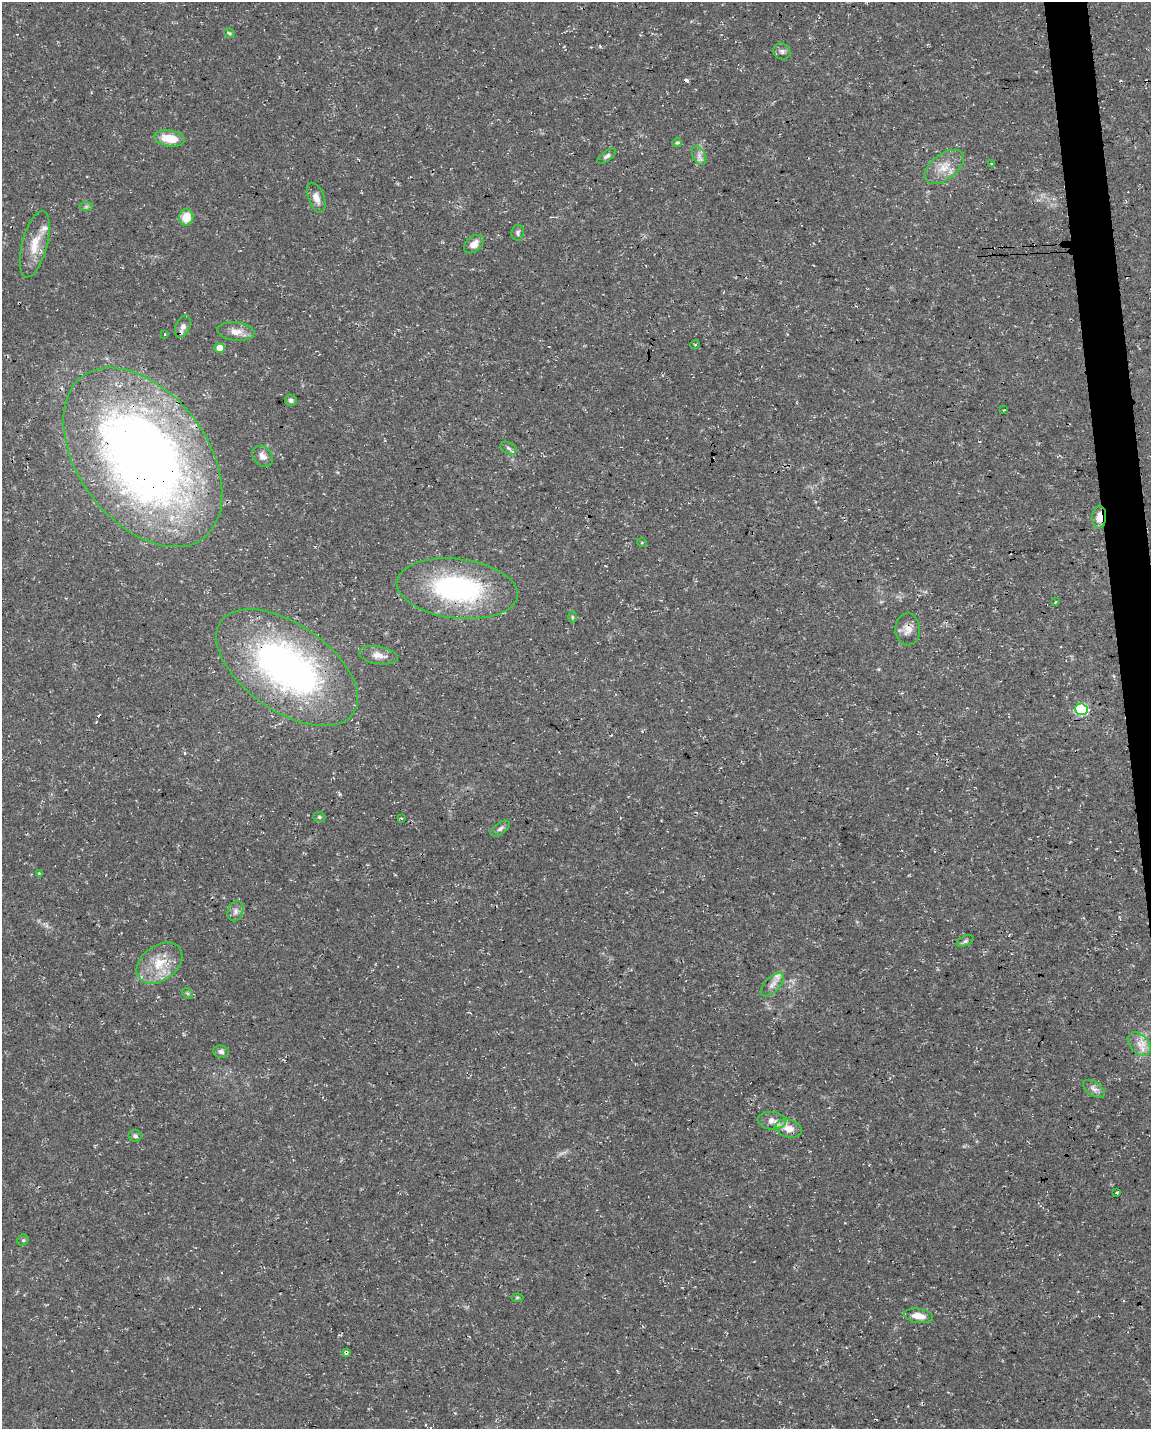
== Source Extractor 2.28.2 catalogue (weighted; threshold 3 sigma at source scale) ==
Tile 6 of 4 x 3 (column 2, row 2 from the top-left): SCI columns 1151-2299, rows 1485-2911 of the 4598 x 4353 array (HDU 1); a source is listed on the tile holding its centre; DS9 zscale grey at full resolution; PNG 1153 x 1431 px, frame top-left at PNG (2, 2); each listed source drawn as its Kron ellipse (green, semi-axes under 4 px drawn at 4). Shown black and unused: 2% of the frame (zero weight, under 3 of 4 exposures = <1% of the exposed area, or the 3 px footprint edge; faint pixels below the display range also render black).
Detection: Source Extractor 2.28.2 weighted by HDU 2 'WHT'; one run over the whole footprint, this tile lists its part. Background 0.0367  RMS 0.0033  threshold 0.015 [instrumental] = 3 sigma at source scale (4.5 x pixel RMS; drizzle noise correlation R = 1.50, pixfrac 1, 0.0396/0.0396 arcsec/px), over >= 5 px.
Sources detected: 65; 1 too faint to see at this stretch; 9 cosmic-ray / hot-pixel residue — neither listed nor drawn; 2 inside a brighter listed object's ellipse — not listed separately; the other 53 listed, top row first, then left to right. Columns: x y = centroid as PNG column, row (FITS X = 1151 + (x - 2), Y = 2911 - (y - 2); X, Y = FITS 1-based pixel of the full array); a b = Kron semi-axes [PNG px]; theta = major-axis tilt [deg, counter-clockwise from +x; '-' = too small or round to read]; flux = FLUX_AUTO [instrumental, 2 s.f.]
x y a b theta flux
229 33 6 4 -26 0.46
782 51 9 7 -33 1.2
169 138 16 8 -8 7.4
677 143 5 4 - 0.43
699 155 10 6 -65 1.6
607 156 11 5 35 0.9
992 163 3 2 - 0.37
944 167 23 12 38 5.4
316 198 16 8 -69 2.4
86 207 7 4 0 0.59
186 217 8 7 - 5.7
518 233 8 6 80 0.82
35 244 34 12 75 7.1
474 244 11 7 41 2.9
183 326 12 7 66 1.7
236 332 18 9 -6 3.3
164 335 3 3 - 1.3
695 345 5 3 - 0.31
219 348 5 5 - 3.6
291 400 6 5 - 0.9
1004 410 2 2 - 0.29
509 448 9 5 -28 0.93
263 456 11 9 -44 2
143 457 101 64 -53 310
1099 517 11 7 87 4.2
642 543 5 3 - 0.35
457 589 61 29 -7 57
1055 602 4 2 - 0.28
572 617 6 4 -89 0.42
908 629 16 12 -88 2.9
378 655 20 9 -10 2.7
287 668 81 43 -35 120
1081 709 6 5 - 34
319 817 6 5 - 0.52
401 818 3 2 - 0.31
500 829 11 5 35 1
39 873 3 3 - 0.28
235 911 10 7 71 1.4
965 941 9 5 25 0.75
159 963 25 17 36 9.5
772 984 15 7 45 2
187 993 6 4 -44 0.51
1139 1044 13 9 -47 3.2
221 1052 7 6 - 1.1
1094 1089 12 7 -35 1.6
772 1121 14 9 -5 2.6
789 1129 13 9 -16 3.8
135 1136 6 6 - 0.91
1117 1192 3 3 - 2.3
23 1240 6 5 - 0.49
517 1297 6 4 0 0.42
919 1316 15 7 -9 3.3
346 1352 4 4 - 2.1
Overlapping masked pixels (flux is a lower limit): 8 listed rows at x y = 183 326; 143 457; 1099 517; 457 589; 908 629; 287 668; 1081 709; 346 1352